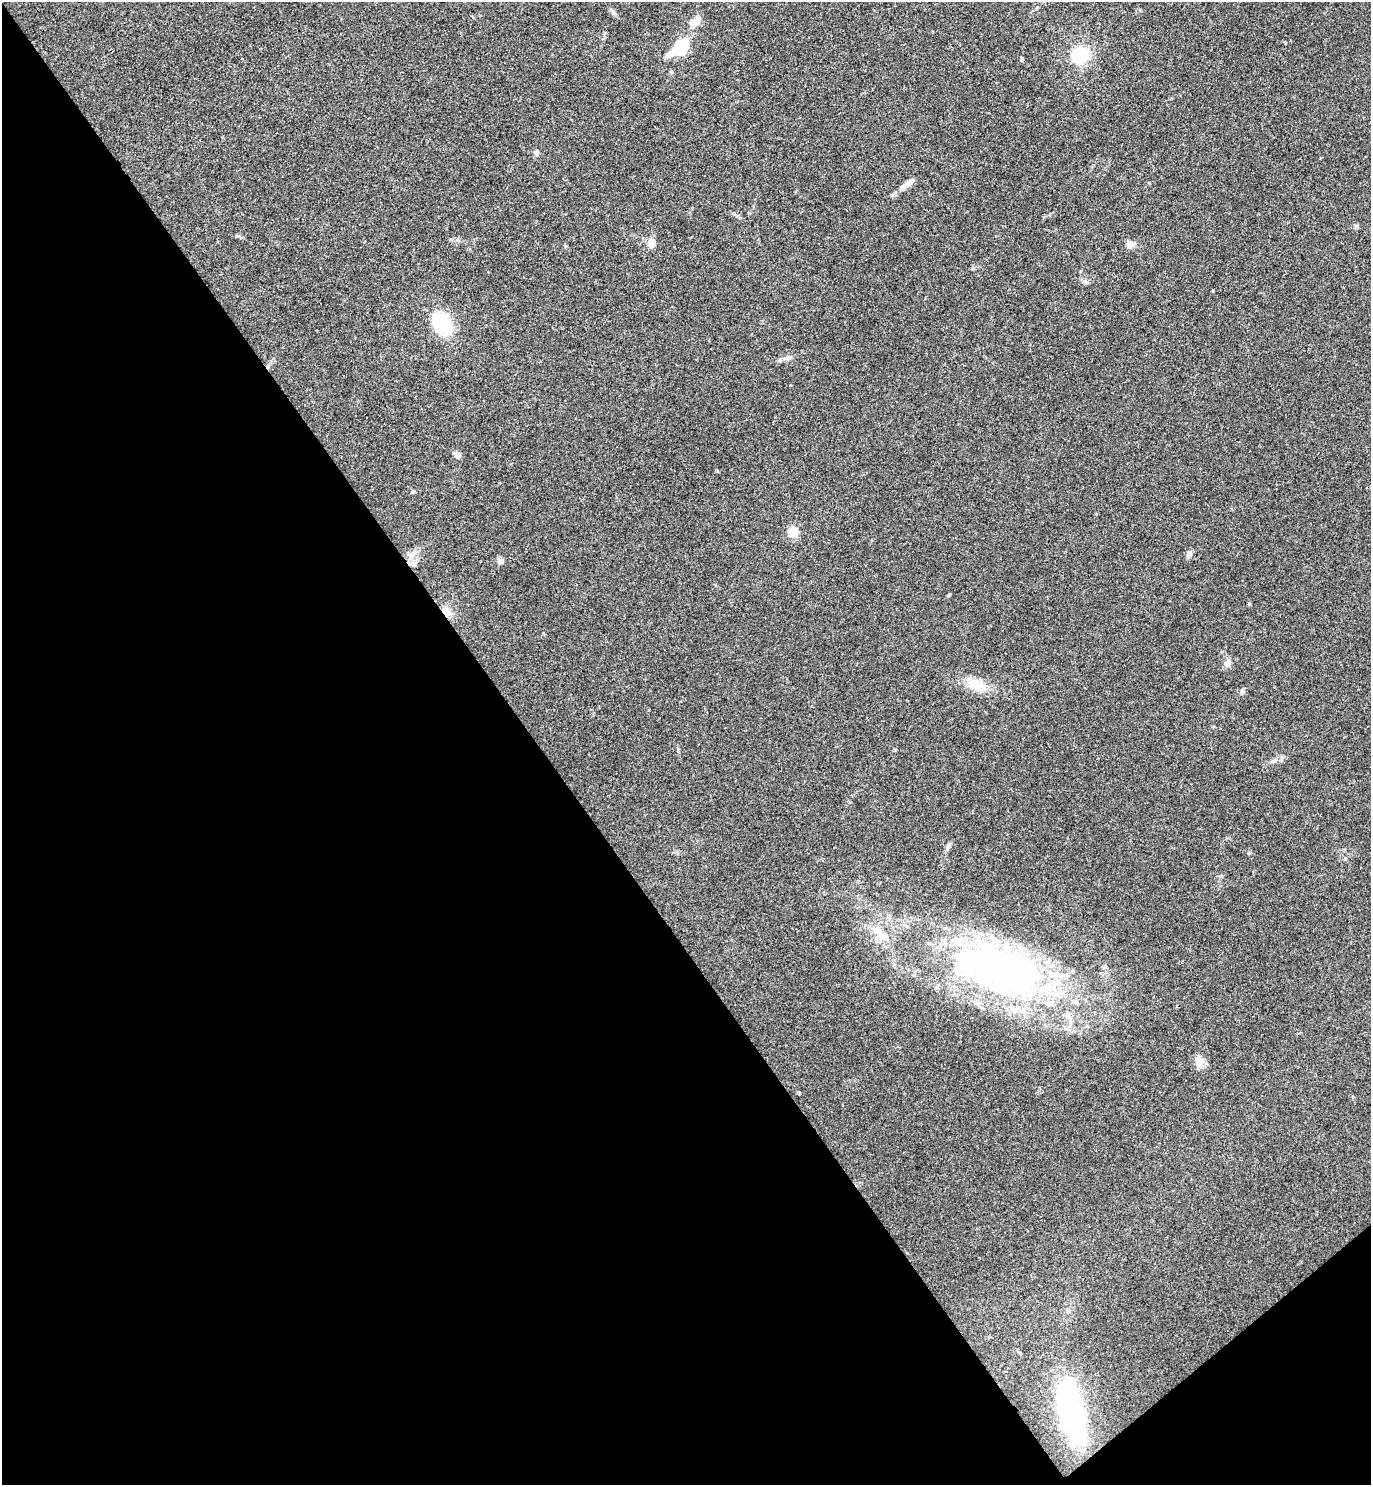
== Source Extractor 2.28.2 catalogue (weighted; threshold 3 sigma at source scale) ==
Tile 14 of 4 x 4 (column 2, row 4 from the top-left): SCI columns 1541-2909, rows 9-1491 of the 5947 x 5950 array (HDU 1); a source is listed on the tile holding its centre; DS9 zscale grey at full resolution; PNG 1373 x 1487 px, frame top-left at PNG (2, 2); no overlay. Shown black and unused: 41% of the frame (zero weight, under 3 of 4 exposures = <1% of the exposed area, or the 3 px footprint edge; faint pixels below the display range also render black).
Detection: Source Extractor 2.28.2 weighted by HDU 2 'WHT'; one run over the whole footprint, this tile lists its part. Background 0.0531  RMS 0.0053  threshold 0.0238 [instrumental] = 3 sigma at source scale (4.5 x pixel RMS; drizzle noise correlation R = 1.50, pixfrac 1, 0.05/0.05 arcsec/px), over >= 5 px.
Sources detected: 41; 2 inside a brighter object's white glare — not listed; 6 inside a brighter listed object's ellipse — not listed separately; the other 33 listed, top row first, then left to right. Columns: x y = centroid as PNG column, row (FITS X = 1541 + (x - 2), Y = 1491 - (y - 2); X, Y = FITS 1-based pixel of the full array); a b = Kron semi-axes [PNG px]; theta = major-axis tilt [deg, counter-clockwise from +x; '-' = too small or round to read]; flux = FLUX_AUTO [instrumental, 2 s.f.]
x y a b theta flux
613 12 7 4 -20 0.96
696 23 24 8 51 4.9
683 43 19 11 7 9
1081 55 18 17 - 19
1021 59 5 3 - 0.71
671 72 5 4 - 0.67
536 152 9 6 79 1.4
909 182 11 6 34 3.2
238 236 6 5 - 0.85
651 243 10 8 85 4.9
1129 244 10 8 71 3.1
1085 282 9 5 -27 1.2
442 324 21 16 -56 27
788 358 10 6 20 2.3
790 385 3 3 - 0.32
457 456 8 6 -35 2.7
717 471 4 3 - 0.58
793 532 5 5 - 35
1189 554 10 6 73 2.1
500 561 8 7 - 1.6
414 564 8 7 - 1.9
447 612 10 8 -52 4.1
1227 663 10 7 30 2.4
976 685 19 13 -16 11
1242 691 7 5 -78 1.1
949 845 9 5 67 1.3
1345 858 5 5 - 0.66
877 931 15 10 -25 5.8
1003 967 102 54 -15 230
1199 1063 15 12 83 4.3
799 1093 4 3 - 0.66
1068 1311 6 5 - 1.1
1072 1412 68 25 -78 91
Overlapping masked pixels (flux is a lower limit): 1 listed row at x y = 447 612
Unlisted compact peaks at least as high as the median listed source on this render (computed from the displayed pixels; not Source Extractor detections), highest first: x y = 678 750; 413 492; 949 595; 1282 757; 1285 43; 1357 226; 895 750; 1249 853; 605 33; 1273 761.